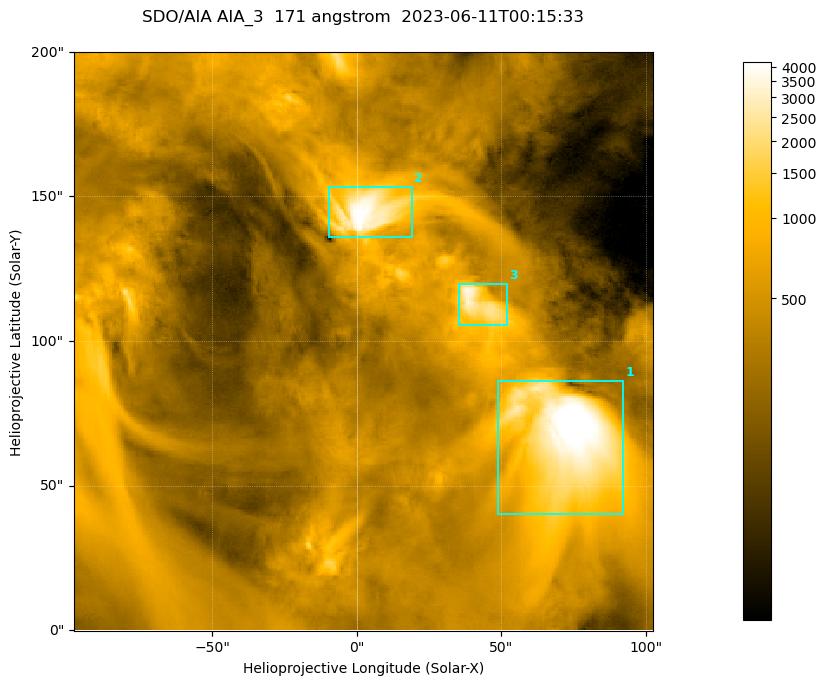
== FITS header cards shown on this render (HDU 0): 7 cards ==
TELESCOP= 'SDO/AIA '
INSTRUME= 'AIA_3   '
WAVELNTH=                  171
WAVEUNIT= 'angstrom'
DATE-OBS= '2023-06-11T00:15:33.350'
CTYPE1  = 'HPLN-TAN'
CTYPE2  = 'HPLT-TAN'

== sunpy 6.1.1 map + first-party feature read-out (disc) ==
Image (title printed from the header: SDO/AIA AIA_3  171 angstrom  2023-06-11T00:15:33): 334 x 334 px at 0.599 arcsec/px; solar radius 945 arcsec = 1577 px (partial field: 1.4% of the solar disc is inside the frame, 100% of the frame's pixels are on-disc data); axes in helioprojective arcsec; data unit not stated in the header (colour bar unlabelled)
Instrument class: DISC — disc imager (sunpy class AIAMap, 171 A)
Bright regions (active regions / flare kernels): reference = the on-disc median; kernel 3 px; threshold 5 sigma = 1105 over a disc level ~361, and >= 1.15x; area >= 111 px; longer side >= 4 px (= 2.4 arcsec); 3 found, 3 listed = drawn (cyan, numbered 1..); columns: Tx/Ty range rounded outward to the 2 arcsec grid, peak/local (2 s.f.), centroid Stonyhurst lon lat
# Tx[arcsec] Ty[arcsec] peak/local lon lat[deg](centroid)
1 48..92 40..86 15 +4 +4
2 -10..20 136..154 12 +0 +9
3 34..52 104..120 9.6 +3 +7